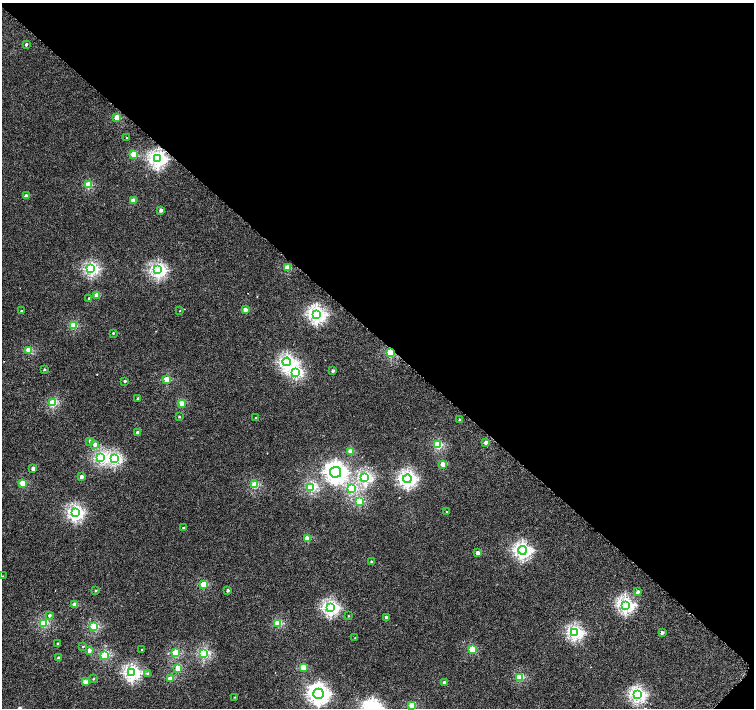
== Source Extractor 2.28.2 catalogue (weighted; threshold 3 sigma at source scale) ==
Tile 8 of 4 x 4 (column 4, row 2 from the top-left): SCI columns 4533-6035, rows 3070-4480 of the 6052 x 6055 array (HDU 1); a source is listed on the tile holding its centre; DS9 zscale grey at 2 x 2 block average (1 PNG px = mean of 2 x 2 image px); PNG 756 x 710 px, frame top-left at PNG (2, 3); each listed source drawn as its Kron ellipse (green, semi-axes under 4 px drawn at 4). Shown black and unused: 48% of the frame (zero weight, under 4 of 8 exposures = <1% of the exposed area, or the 3 px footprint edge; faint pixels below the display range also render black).
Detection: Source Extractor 2.28.2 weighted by HDU 2 'WHT'; one run over the whole footprint, this tile lists its part. Background 3.80e-04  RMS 0.0014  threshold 0.00553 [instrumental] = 3 sigma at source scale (4.09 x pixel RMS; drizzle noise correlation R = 1.36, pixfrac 0.8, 0.0396/0.0396 arcsec/px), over >= 5 px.
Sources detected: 101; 1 inside a brighter object's white glare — neither listed nor drawn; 1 coinciding with a brighter row at this scale — not listed separately; the other 99 listed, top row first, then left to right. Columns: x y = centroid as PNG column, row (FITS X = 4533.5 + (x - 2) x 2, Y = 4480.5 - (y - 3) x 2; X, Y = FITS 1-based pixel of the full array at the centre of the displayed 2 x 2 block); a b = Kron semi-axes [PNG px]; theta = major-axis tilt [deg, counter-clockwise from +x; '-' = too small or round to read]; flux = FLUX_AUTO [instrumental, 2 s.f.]
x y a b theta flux
26 44 2 2 - 0.61
117 118 3 3 - 7.1
127 138 2 2 - 0.14
134 154 3 2 - 6.4
158 159 4 4 - 49
88 185 3 3 - 9.9
26 195 2 2 - 0.77
133 201 3 2 - 3.5
161 210 2 2 - 1.3
288 268 3 2 - 6.2
91 269 3 3 - 30
158 270 4 3 - 40
97 295 2 2 - 2.9
89 298 2 2 - 0.23
245 310 2 2 - 2.7
21 311 2 2 - 0.31
180 311 2 2 - 0.12
317 314 4 4 - 49
73 326 3 3 - 8.4
113 333 2 2 - 0.3
29 350 3 3 - 7.5
391 353 3 3 - 13
287 362 4 4 - 38
44 369 2 2 - 0.45
333 371 2 2 - 0.77
296 372 3 3 - 25
167 380 3 2 - 7.6
125 381 2 2 - 0.61
138 399 2 2 - 0.6
53 403 3 3 - 12
182 403 3 2 - 6.3
179 417 2 2 - 0.28
256 417 2 2 - 0.17
460 420 2 2 - 1.2
138 433 2 2 - 1.6
90 441 2 2 - 0.99
486 442 2 2 - 2
95 444 3 2 - 1.5
438 445 3 3 - 13
351 452 3 2 - 5
101 458 4 3 - 22
114 459 4 3 - 27
443 464 3 2 - 3.4
33 468 2 2 - 1.8
336 472 5 5 - 95
82 477 2 2 - 1.8
365 477 3 3 - 28
407 479 4 4 - 49
22 483 3 2 - 5.9
255 485 3 3 - 9
311 487 3 3 - 20
351 488 3 3 - 15
359 501 3 3 - 11
75 512 4 3 - 36
447 512 2 2 - 0.19
183 528 2 2 - 0.23
307 539 3 2 - 4.5
522 550 4 4 - 46
478 553 3 2 - 2.4
372 562 2 2 - 1.1
3 576 2 2 - 0.098
204 585 3 3 - 6.9
228 590 2 2 - 0.71
96 591 2 2 - 0.36
638 592 3 2 - 0.83
74 605 2 2 - 3.8
625 605 4 3 - 46
330 608 4 3 - 39
49 615 3 2 - 0.58
348 616 2 2 - 0.16
386 618 2 2 - 1.2
44 623 3 3 - 13
278 623 3 3 - 8.3
94 627 3 3 - 12
575 633 4 3 - 37
662 633 2 2 - 1.2
355 638 2 2 - 0.11
58 643 2 2 - 0.44
83 646 2 2 - 0.24
142 649 2 2 - 0.23
472 649 3 3 - 7.4
89 650 2 2 - 1.7
175 653 3 3 - 11
203 653 3 3 - 19
105 655 3 3 - 14
59 658 2 2 - 1.1
178 668 3 2 - 5.7
303 668 3 2 - 5.7
132 673 4 3 - 41
148 673 3 2 - 0.48
520 677 3 3 - 9.5
93 679 2 2 - 0.28
170 679 3 2 - 3.7
85 682 2 2 - 3.7
444 683 2 2 - 1.4
319 694 5 5 - 83
637 695 4 3 - 38
235 697 2 2 - 0.17
412 705 3 3 - 7.2
Overlapping masked pixels (flux is a lower limit): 1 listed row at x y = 391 353